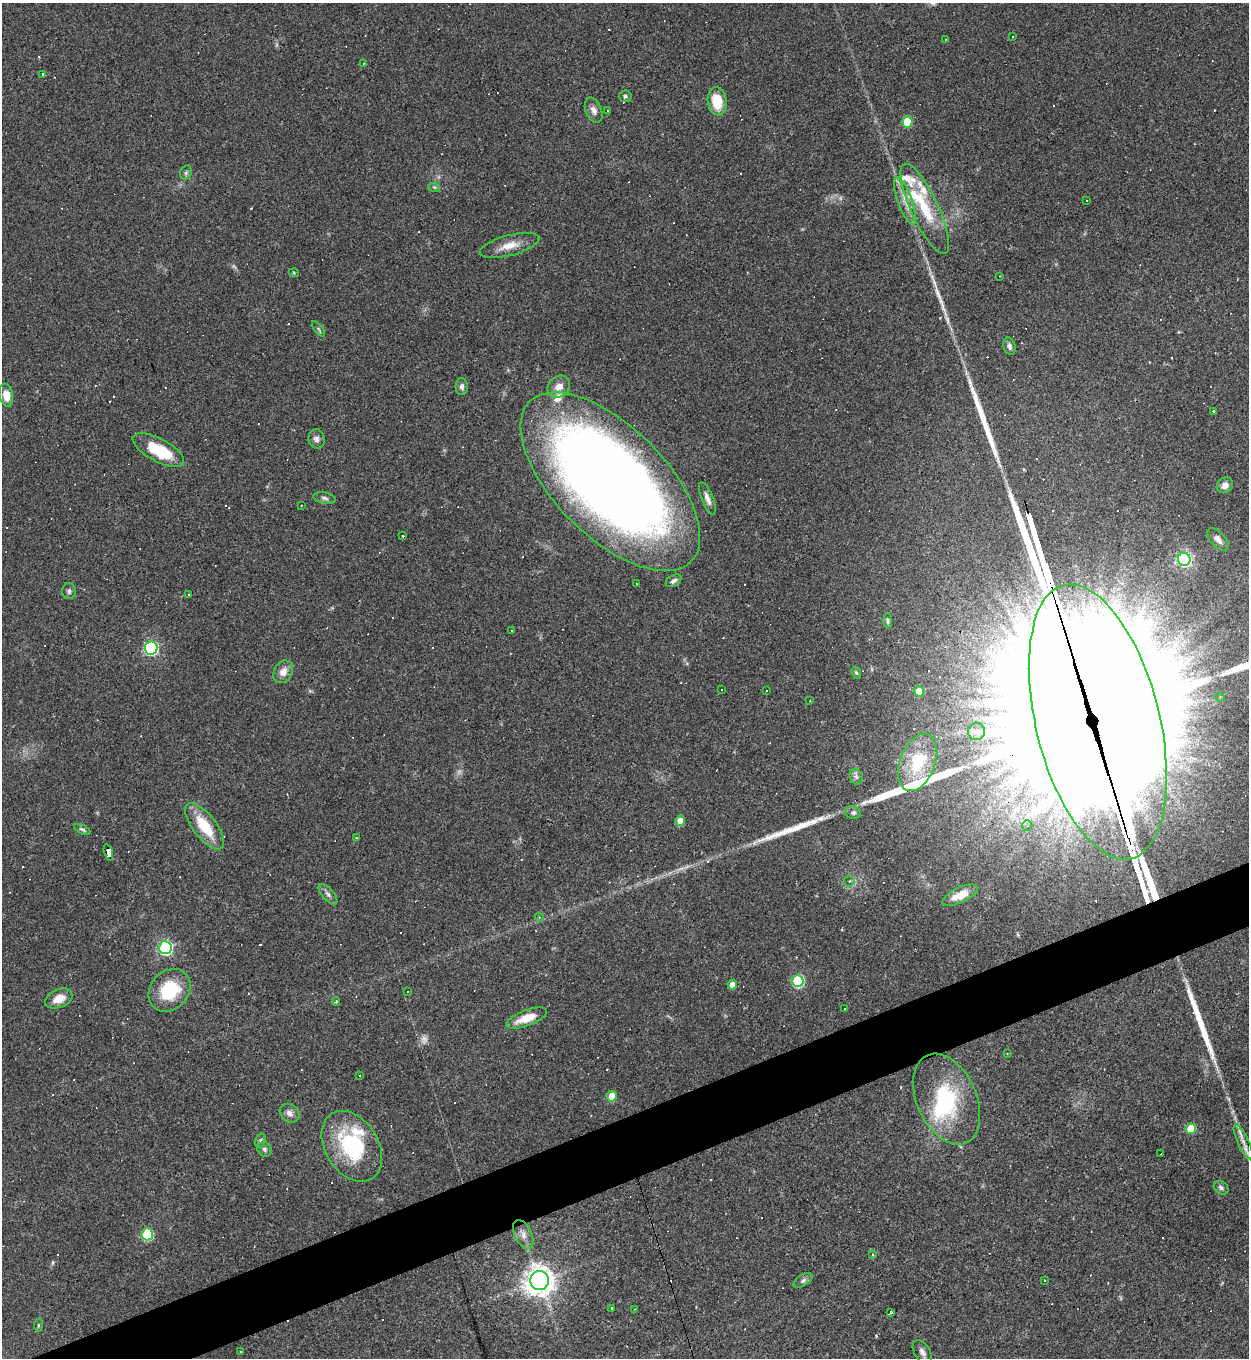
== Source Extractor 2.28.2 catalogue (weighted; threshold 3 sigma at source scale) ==
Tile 7 of 4 x 4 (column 3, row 2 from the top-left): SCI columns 2641-3887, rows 2711-4066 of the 5407 x 5421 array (HDU 1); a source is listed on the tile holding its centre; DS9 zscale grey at full resolution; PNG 1251 x 1360 px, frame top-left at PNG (2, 3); each listed source drawn as its Kron ellipse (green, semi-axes under 4 px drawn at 4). Shown black and unused: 4% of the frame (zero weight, under 3 of 4 exposures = <1% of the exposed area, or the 3 px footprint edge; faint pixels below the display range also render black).
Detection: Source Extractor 2.28.2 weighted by HDU 2 'WHT'; one run over the whole footprint, this tile lists its part. Background 0.0443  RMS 0.0046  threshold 0.0209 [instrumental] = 3 sigma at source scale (4.5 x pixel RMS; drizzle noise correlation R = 1.50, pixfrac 1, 0.05/0.05 arcsec/px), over >= 5 px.
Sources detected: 187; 5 too faint to see at this stretch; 4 inside a brighter object's white glare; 67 cosmic-ray / hot-pixel residue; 8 long thin detections or spike segments (spike, bleed or trail) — neither listed nor drawn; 8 inside a brighter listed object's ellipse — not listed separately; the other 95 listed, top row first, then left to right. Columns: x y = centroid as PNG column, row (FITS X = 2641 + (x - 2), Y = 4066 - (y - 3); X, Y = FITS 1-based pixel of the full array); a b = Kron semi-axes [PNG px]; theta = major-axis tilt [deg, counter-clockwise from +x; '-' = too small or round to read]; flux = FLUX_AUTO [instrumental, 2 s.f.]
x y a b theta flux
1013 37 2 2 - 0.37
945 39 3 2 - 0.28
364 63 3 2 - 0.33
43 74 3 3 - 1.7
625 96 6 5 - 0.9
717 101 14 9 -82 13
594 110 13 8 -68 2.7
608 111 3 2 - 0.4
907 122 5 5 - 17
186 173 7 5 69 1.1
434 187 6 3 -18 0.61
1087 200 3 2 - 0.56
905 201 25 7 -70 5.8
925 209 49 13 -65 20
509 245 31 10 15 7
294 273 5 3 - 0.46
1000 276 2 2 - 0.28
319 329 9 4 -51 0.81
1009 346 9 6 -73 1.7
462 386 8 6 90 1.6
559 387 12 10 42 4.2
6 395 12 7 -80 5.4
1213 411 3 2 - 1.4
316 439 9 8 - 2.1
158 450 28 11 -28 24
610 482 114 55 -45 690
1225 485 8 7 - 3
324 498 11 5 -11 1.4
707 498 17 5 -69 2.8
301 505 3 2 - 0.34
403 536 3 3 - 1.1
1218 539 14 7 -47 3.1
1184 559 6 6 - 110
674 581 8 5 31 1.6
636 583 3 2 - 0.48
69 591 8 6 -82 1.4
188 595 3 2 - 0.7
888 621 7 4 -86 0.8
512 630 3 3 - 2.3
151 648 6 6 - 88
283 672 12 9 57 4.2
856 673 6 4 -67 0.71
722 690 3 2 - 0.71
767 691 3 2 - 0.47
919 691 5 5 - 10
1220 697 4 4 - 0.82
810 701 2 2 - 0.25
1098 722 141 62 -76 53000
976 731 8 8 - 2.7
918 762 30 17 69 17
856 777 8 6 -68 1.5
853 813 8 6 -12 1.4
680 821 5 4 - 5.3
205 826 28 11 -52 18
1027 826 5 5 - 0.91
82 829 9 4 -26 0.94
356 837 4 3 - 0.55
108 852 8 4 -75 200
849 881 5 5 - 0.81
328 894 12 5 -48 1.8
960 895 19 7 25 7.2
539 917 5 4 - 0.51
165 948 6 6 - 98
798 981 6 6 - 52
732 985 5 4 - 3.6
170 990 23 19 48 23
408 992 2 2 - 0.31
59 999 14 9 23 5.9
336 1001 4 3 - 0.62
845 1008 2 2 - 0.34
526 1018 21 8 20 8.4
1007 1053 3 2 - 0.31
360 1076 2 2 - 0.41
612 1096 5 5 - 11
947 1099 48 29 -66 38
290 1113 10 8 -39 2.6
1191 1129 5 5 - 15
260 1141 7 5 72 0.86
1243 1142 19 5 -65 3.5
352 1146 38 26 -58 42
265 1149 8 6 -48 1.2
1161 1154 3 3 - 7.5
1221 1188 8 6 -38 1.4
147 1234 6 5 - 39
523 1234 15 8 -64 3.6
873 1255 4 3 - 0.68
803 1280 10 5 32 1.4
1044 1280 2 2 - 0.34
539 1281 9 9 - 600
612 1308 3 3 - 1.5
635 1309 3 3 - 0.33
891 1312 4 3 - 0.88
38 1325 6 3 82 0.58
240 1352 2 2 - 0.37
922 1352 13 7 -57 2.4
Overlapping masked pixels (flux is a lower limit): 3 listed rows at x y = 610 482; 1098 722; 108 852